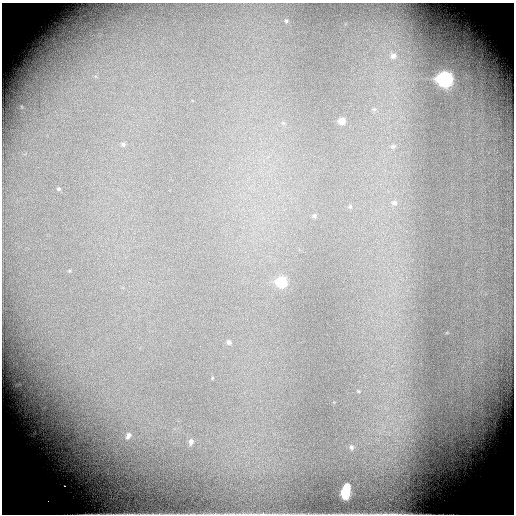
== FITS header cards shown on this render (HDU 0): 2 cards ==
NAXIS1  =                  512 / Required FITS header
NAXIS2  =                  512 / Required FITS header

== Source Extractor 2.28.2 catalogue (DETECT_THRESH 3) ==
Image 512 x 512 px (HDU 0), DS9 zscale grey, 1 PNG px = 1 image px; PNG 516 x 516 px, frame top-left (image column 1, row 512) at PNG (2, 3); no overlay
Background -1.08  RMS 0.12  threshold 0.356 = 3 sigma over >= 5 px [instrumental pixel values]
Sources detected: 24; all 24 listed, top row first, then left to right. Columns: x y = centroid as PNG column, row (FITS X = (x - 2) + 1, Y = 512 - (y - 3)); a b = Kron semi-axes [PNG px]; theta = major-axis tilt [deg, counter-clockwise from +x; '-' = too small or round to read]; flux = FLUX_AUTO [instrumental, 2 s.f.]
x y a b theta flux
286 21 5 4 - 12
393 56 11 10 - 69
445 79 8 7 - 2700
374 109 8 6 -2 28
342 121 7 6 - 96
123 144 7 5 88 14
393 146 9 7 9 31
58 189 5 4 - 9.8
394 203 9 7 -14 37
350 207 6 5 - 14
314 216 6 5 - 14
281 282 6 6 - 530
229 342 6 6 - 22
358 391 6 4 -44 11
128 436 9 6 61 36
191 442 9 6 81 37
351 447 8 7 - 30
347 486 5 4 - 89
345 493 9 6 80 440
85 514 9 2 3 14
98 514 21 2 0 36
131 514 24 2 2 40
263 514 8 3 5 11
393 514 22 4 1 39
At the frame edge (FLAGS 8, measured only in part): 5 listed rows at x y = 85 514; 98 514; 131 514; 263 514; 393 514